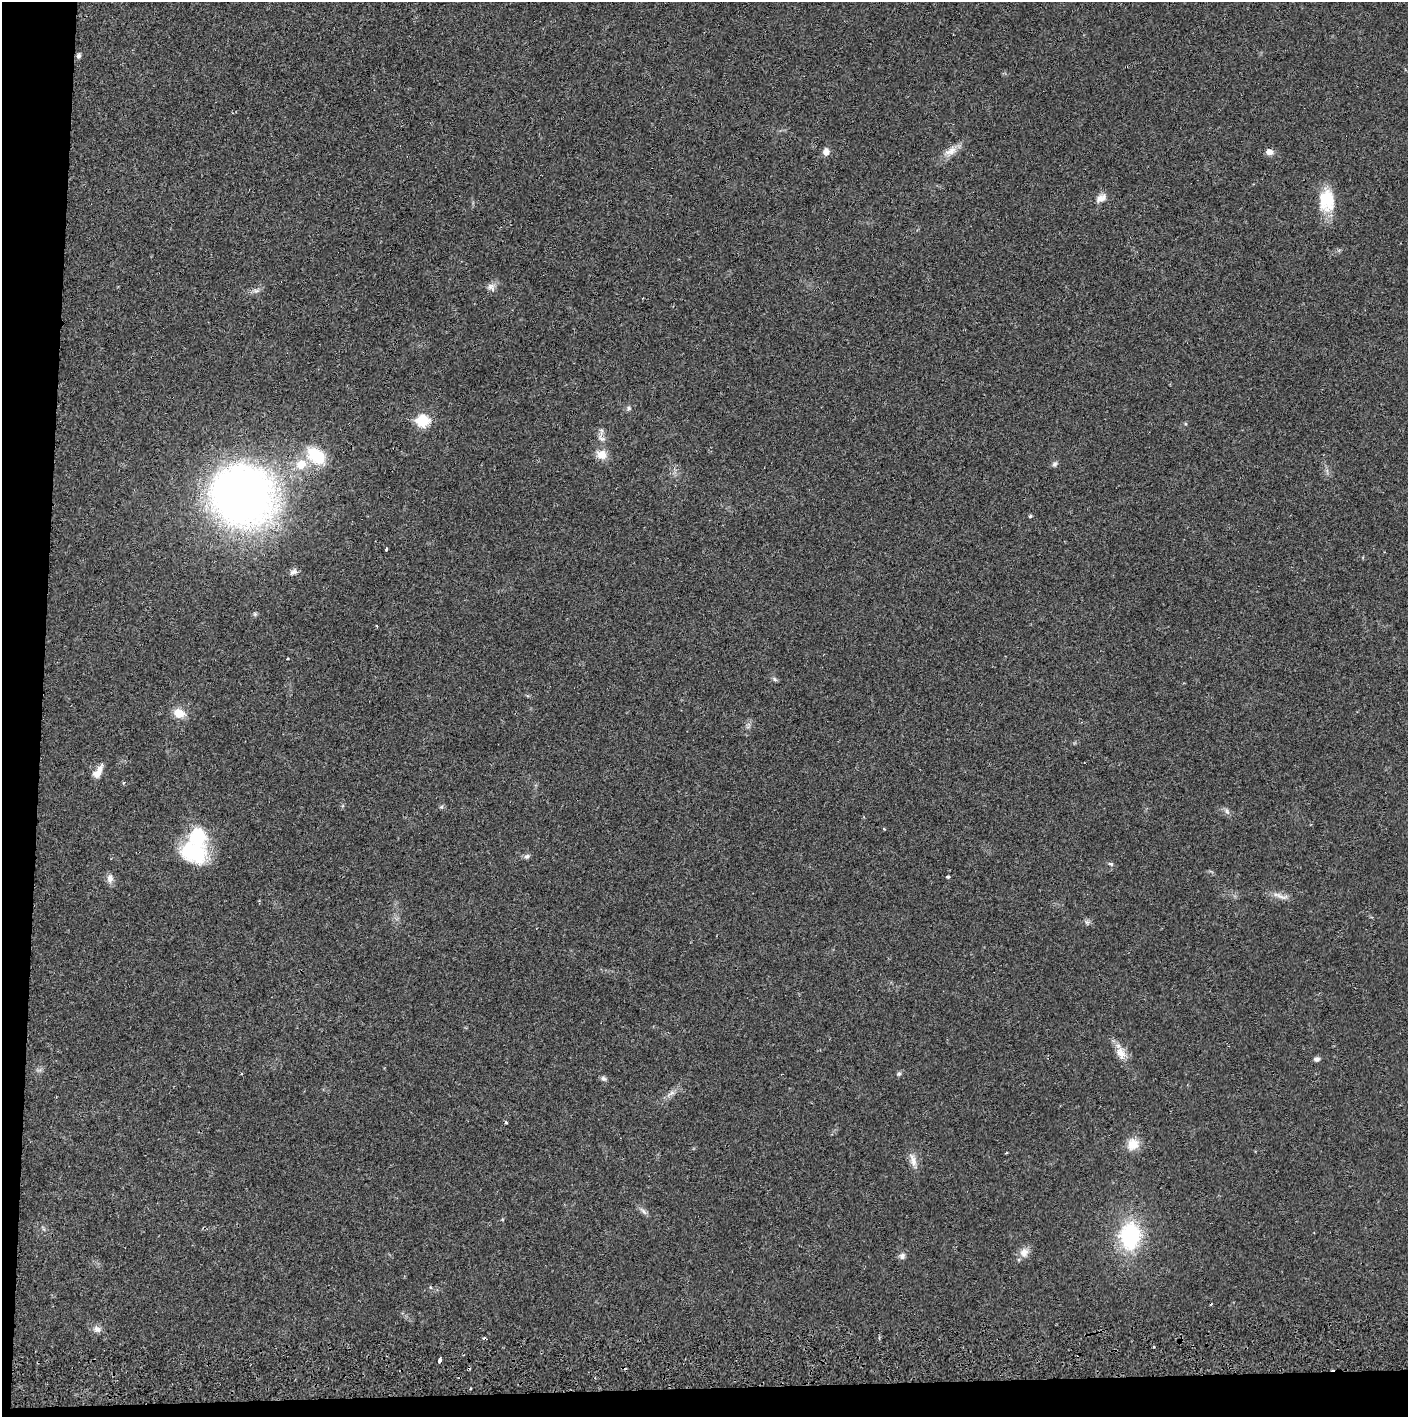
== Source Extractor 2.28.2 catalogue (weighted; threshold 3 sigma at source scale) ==
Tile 7 of 3 x 3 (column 1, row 3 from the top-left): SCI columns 4-1409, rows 56-1470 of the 4229 x 4358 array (HDU 1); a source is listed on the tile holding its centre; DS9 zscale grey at full resolution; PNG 1410 x 1419 px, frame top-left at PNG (2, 2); no overlay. Shown black and unused: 5% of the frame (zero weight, under 2 of 3 exposures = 3% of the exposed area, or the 3 px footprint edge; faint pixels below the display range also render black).
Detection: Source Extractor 2.28.2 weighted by HDU 2 'WHT'; one run over the whole footprint, this tile lists its part. Background 0.0205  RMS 0.0034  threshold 0.0155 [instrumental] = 3 sigma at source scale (4.5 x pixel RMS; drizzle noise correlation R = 1.50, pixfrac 1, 0.05/0.05 arcsec/px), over >= 5 px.
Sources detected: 53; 4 cosmic-ray / hot-pixel residue — not listed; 1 inside a brighter listed object's ellipse — not listed separately; the other 48 listed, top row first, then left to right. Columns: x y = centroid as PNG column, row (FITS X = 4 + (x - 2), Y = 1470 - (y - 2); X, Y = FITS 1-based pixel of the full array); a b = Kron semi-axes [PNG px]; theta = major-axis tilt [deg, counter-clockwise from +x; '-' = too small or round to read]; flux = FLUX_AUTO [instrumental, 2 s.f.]
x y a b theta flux
79 56 7 5 76 0.85
951 151 20 10 29 3.6
826 152 8 7 - 2
1269 152 9 7 -13 1.9
1101 198 15 9 30 2.5
1327 200 28 18 -86 12
491 287 12 9 -36 1.8
256 291 11 6 4 1.3
628 408 7 7 - 0.82
423 420 7 6 - 28
601 438 13 7 -26 1.5
602 455 13 11 -16 3.8
316 456 20 13 -37 14
301 464 12 11 - 5.9
1055 464 8 6 71 0.92
241 495 54 49 -24 240
1030 516 4 3 - 0.59
386 549 4 2 - 0.59
293 572 10 6 23 1.4
255 614 6 5 - 0.57
287 659 3 2 - 0.26
775 679 7 5 -24 0.71
179 713 15 11 -17 4.7
98 772 18 8 59 3.2
441 807 6 5 - 0.62
1227 811 9 6 -63 1
193 852 33 22 -19 22
527 856 8 6 37 0.91
1111 864 7 5 -17 0.71
948 877 3 3 - 0.87
110 878 12 8 87 1.9
1281 896 23 7 -19 2.5
1087 922 7 6 - 0.84
1121 1053 19 12 -70 4.2
1316 1059 7 6 - 1.1
899 1074 6 5 - 0.68
603 1078 8 6 -31 0.88
671 1094 16 5 33 1.9
505 1122 3 3 - 0.92
1133 1144 16 15 - 4.7
1006 1153 3 2 - 0.54
913 1160 20 8 -73 2.9
643 1211 13 5 -49 1.3
1130 1236 23 17 84 34
1024 1252 14 11 67 2.8
902 1256 9 8 - 1.3
97 1329 11 9 -25 1.9
440 1360 4 3 - 2.5